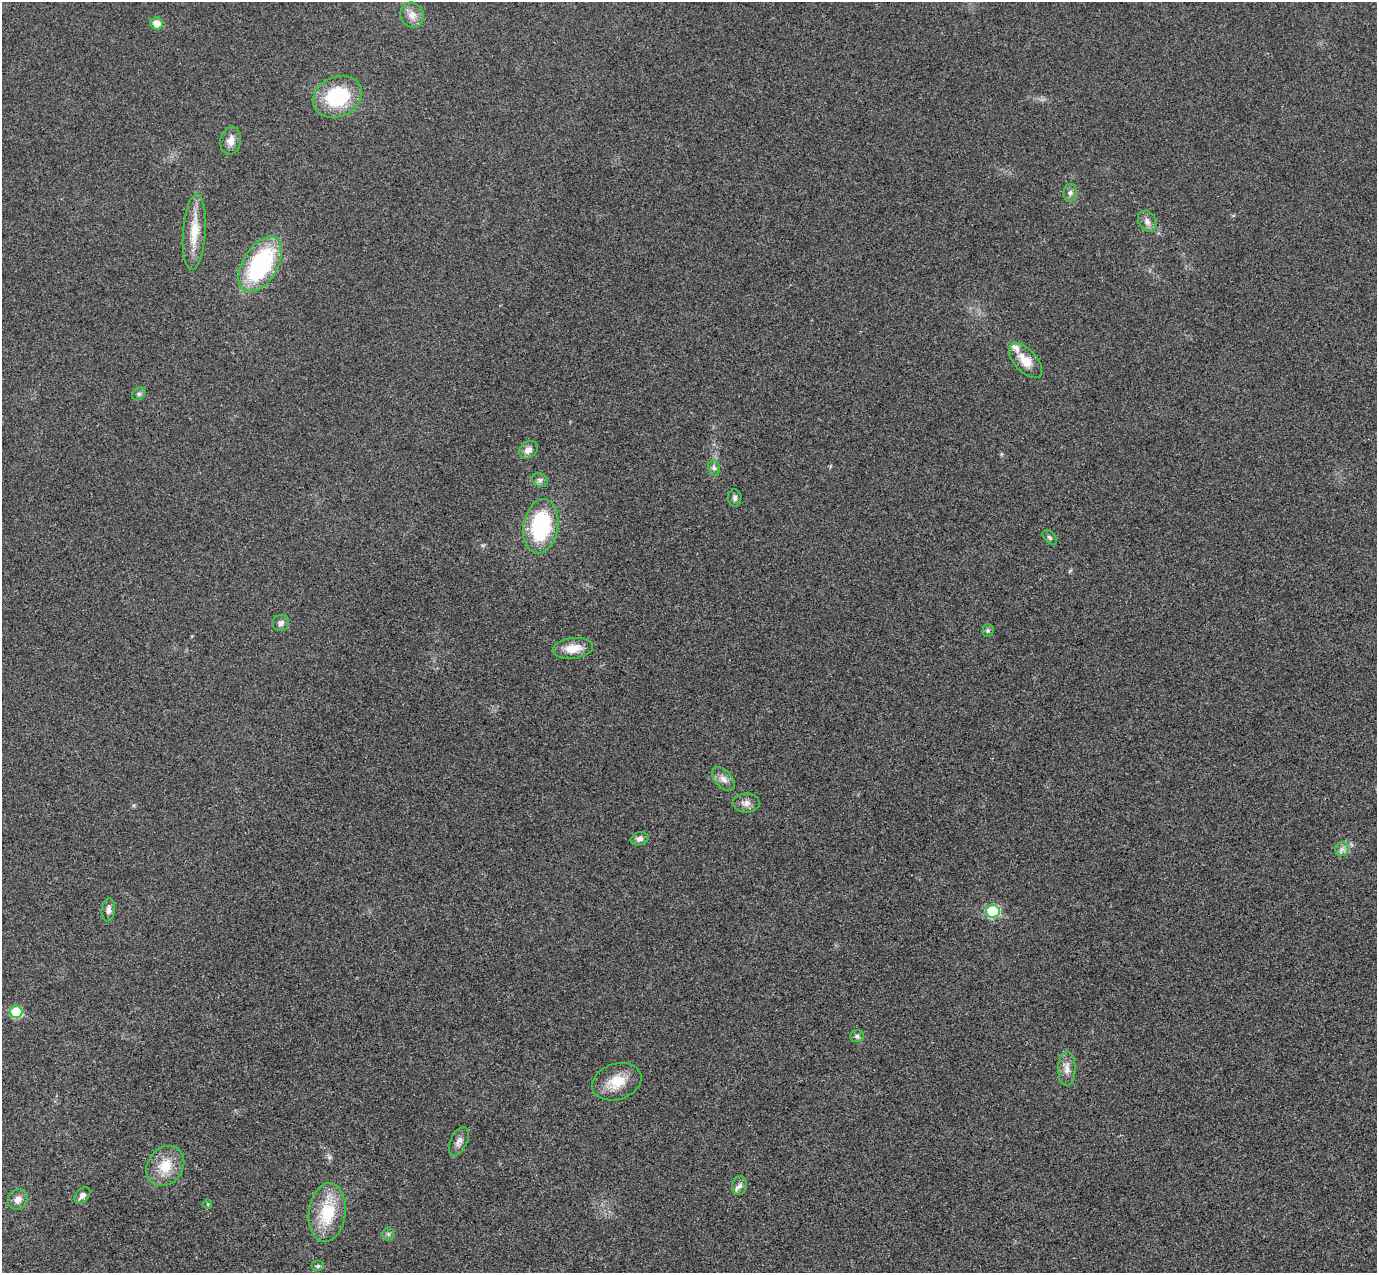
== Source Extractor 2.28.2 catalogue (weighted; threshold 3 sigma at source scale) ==
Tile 7 of 4 x 4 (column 3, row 2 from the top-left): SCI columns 2781-4155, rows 2866-4136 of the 5557 x 5599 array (HDU 1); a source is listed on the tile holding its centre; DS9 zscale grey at full resolution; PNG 1379 x 1275 px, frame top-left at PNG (2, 2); each listed source drawn as its Kron ellipse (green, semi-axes under 4 px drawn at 4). Shown black and unused: <1% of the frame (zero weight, under 3 of 4 exposures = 6% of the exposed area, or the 3 px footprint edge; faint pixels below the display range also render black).
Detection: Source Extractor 2.28.2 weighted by HDU 2 'WHT'; one run over the whole footprint, this tile lists its part. Background 0.0192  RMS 0.0061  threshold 0.0275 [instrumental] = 3 sigma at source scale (4.5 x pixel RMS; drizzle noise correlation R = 1.50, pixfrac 1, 0.05/0.05 arcsec/px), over >= 5 px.
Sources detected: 39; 1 inside a brighter listed object's ellipse — not listed separately; the other 38 listed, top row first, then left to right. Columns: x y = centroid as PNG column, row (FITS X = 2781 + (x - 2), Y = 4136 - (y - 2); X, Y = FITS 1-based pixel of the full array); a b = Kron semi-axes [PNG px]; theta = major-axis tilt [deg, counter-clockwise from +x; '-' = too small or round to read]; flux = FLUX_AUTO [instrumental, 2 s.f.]
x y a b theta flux
412 15 13 11 -61 4.8
157 24 6 6 - 7.3
337 97 25 20 25 39
231 141 14 10 79 4.8
1070 193 9 7 79 2
1147 221 11 8 -60 3.2
194 232 38 11 86 14
260 264 30 17 59 73
1026 361 21 11 -47 11
139 394 7 5 44 1.4
528 450 10 8 37 3.8
714 468 7 6 - 1.6
540 480 8 6 -25 1.9
735 498 8 6 88 1.9
541 526 27 17 81 50
1050 537 9 5 -45 1.3
281 623 8 8 - 2.2
988 630 6 5 - 1.1
573 648 20 10 7 9
723 779 14 8 -47 4
746 803 13 9 -2 3.6
639 839 9 6 15 2.4
1342 849 7 6 - 2.2
108 910 11 6 83 2.7
993 911 7 6 - 43
16 1012 6 6 - 25
857 1036 7 6 - 1.4
1067 1068 17 9 89 4.7
617 1082 25 18 19 14
459 1141 15 8 65 3.4
165 1166 21 17 52 15
739 1186 9 7 74 2.5
82 1195 9 6 49 2.9
18 1200 11 9 52 4
208 1204 5 4 - 0.75
327 1212 30 18 83 27
388 1234 6 6 - 1.2
318 1266 6 5 - 1.1